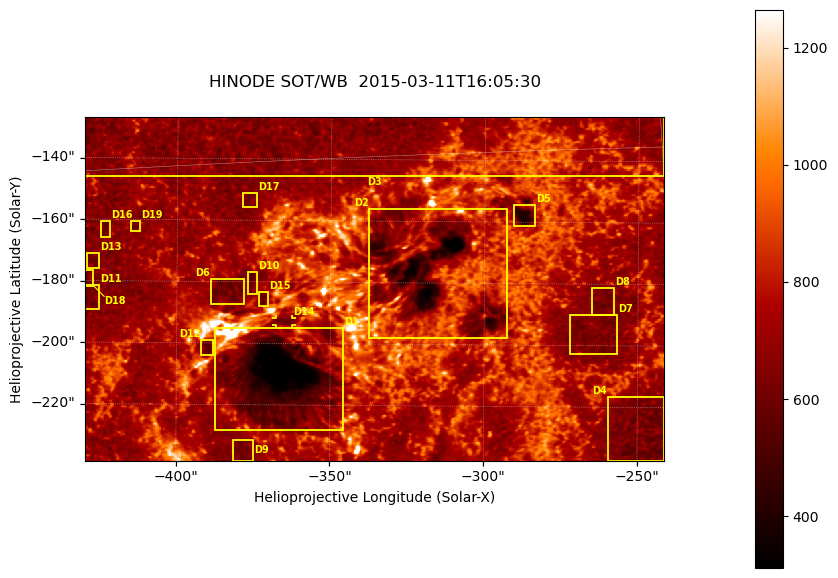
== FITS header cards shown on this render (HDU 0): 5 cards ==
TELESCOP= 'HINODE'
INSTRUME= 'SOT/WB'
DATE_OBS= '2015-03-11T16:05:30.994'
CTYPE1  = 'Solar-X'
CTYPE2  = 'Solar-Y'

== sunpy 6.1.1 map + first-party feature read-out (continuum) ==
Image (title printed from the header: HINODE SOT/WB  2015-03-11T16:05:30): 864 x 512 px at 0.218 arcsec/px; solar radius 966 arcsec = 4431 px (partial field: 0.7% of the solar disc is inside the frame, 100% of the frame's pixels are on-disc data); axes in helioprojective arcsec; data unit not stated in the header (colour bar unlabelled)
Orientation: roll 0.412 deg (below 1 deg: not rotated)
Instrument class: CONTINUUM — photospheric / low-chromospheric filtergram (Ca II H line): granulation and sunspots, dark-feature search
Dark features (sunspots / pores): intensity divided by the frame's on-disc median (partial field: no limb-darkening profile); reference = the frame's on-disc median (the 8%-of-disc-diameter window exceeds this field); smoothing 3 px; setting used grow <= 0.84, no closing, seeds <= 0.84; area >= 110 px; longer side >= 6 px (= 1.3 arcsec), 3 px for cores <= 0.7; partial field; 19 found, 19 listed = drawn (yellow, D1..; 1 of them under ~3 arcsec drawn as corner ticks so the feature stays visible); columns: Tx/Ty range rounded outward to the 1 arcsec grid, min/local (2 s.f., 1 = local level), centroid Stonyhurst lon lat
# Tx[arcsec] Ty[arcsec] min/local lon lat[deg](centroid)
D1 -388..-345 -229..-194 0.34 -24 -19
D2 -338..-292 -198..-155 0.4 -20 -17
D3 -431..-241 -146..-125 0.51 -23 -14
D4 -260..-241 -238..-216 0.69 -16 -21
D5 -291..-283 -162..-154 0.51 -18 -16
D6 -389..-378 -188..-179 0.72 -25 -17
D7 -273..-256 -203..-190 0.78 -17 -19
D8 -265..-257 -190..-181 0.76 -16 -18
D9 -382..-375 -239..-231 0.78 -25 -21
D10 -377..-374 -184..-177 0.72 -24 -17
D11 -430..-425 -190..-181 0.76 -28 -17
D12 -392..-388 -204..-199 0.73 -25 -19
D13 -430..-425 -176..-171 0.78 -27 -17
D14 -368..-362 -194..-191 0.76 -23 -18
D15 -374..-370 -188..-183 0.74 -24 -18
D16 -425..-421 -166..-160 0.77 -27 -16
D17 -379..-374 -156..-151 0.78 -24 -16
D18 -430..-427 -182..-176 0.74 -28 -17
D19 -416..-412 -164..-160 0.75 -26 -16